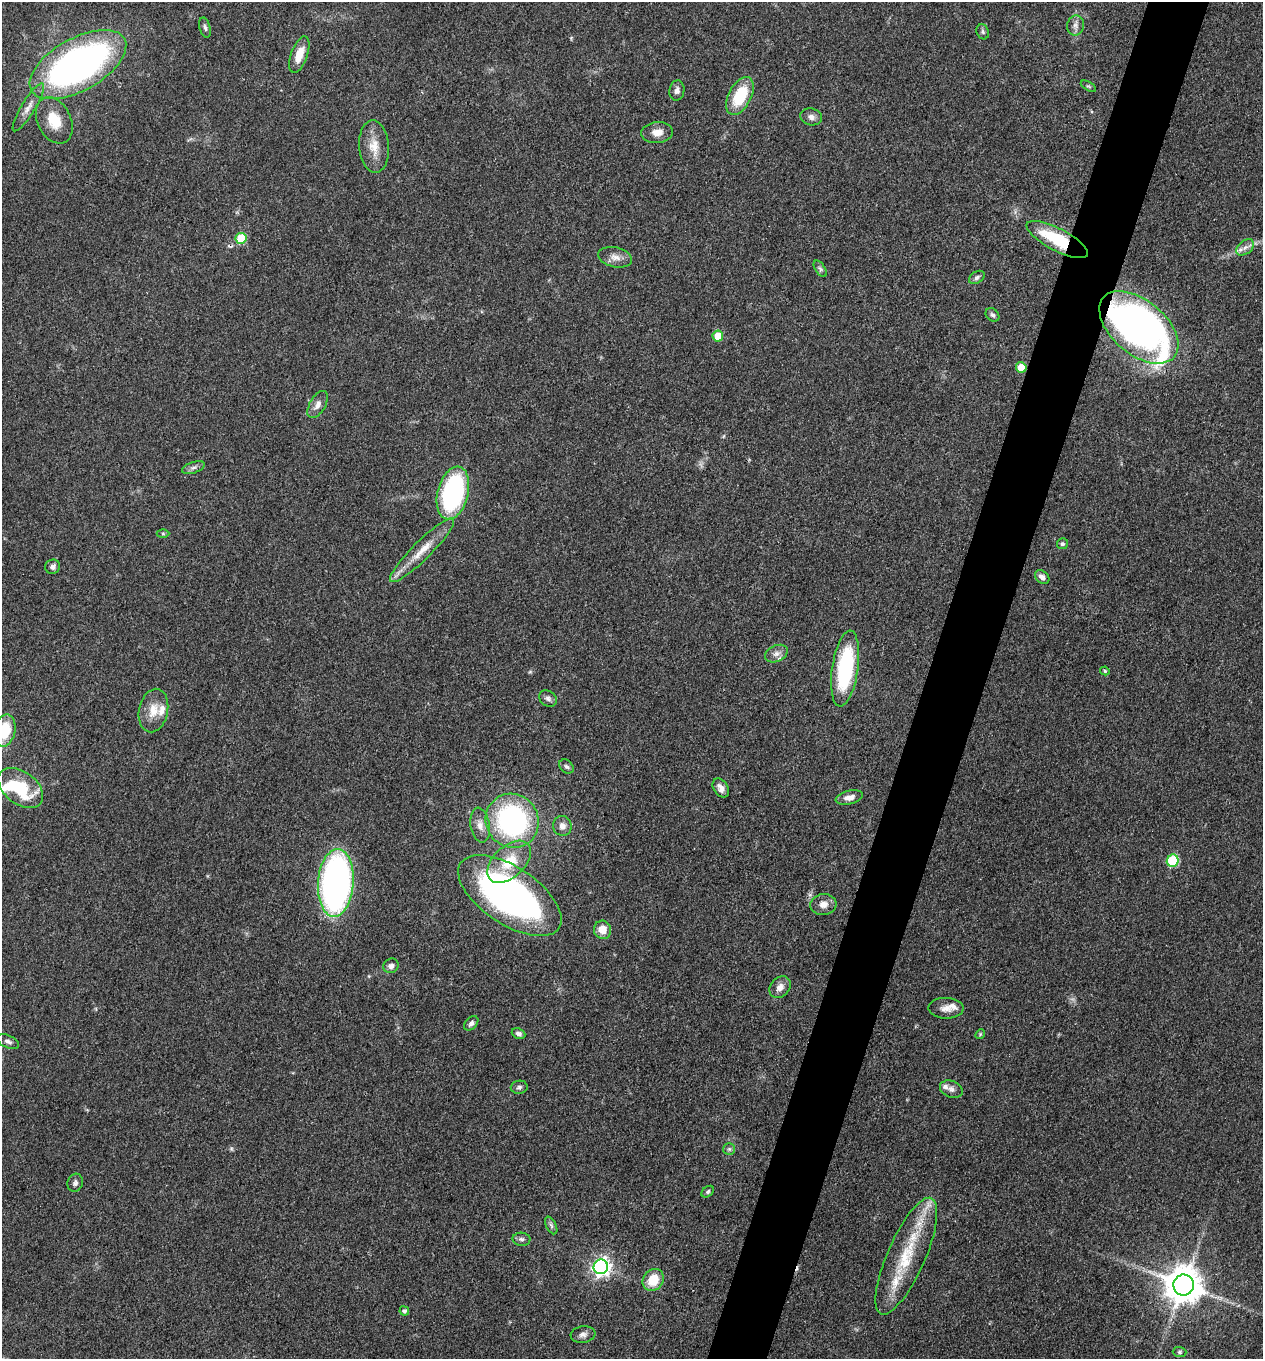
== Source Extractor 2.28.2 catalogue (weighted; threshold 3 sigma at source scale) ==
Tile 10 of 4 x 4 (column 2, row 3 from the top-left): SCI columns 1525-2785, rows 1359-2715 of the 5442 x 5431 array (HDU 1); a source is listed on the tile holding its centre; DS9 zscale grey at full resolution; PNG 1265 x 1361 px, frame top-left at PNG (2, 2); each listed source drawn as its Kron ellipse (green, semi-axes under 4 px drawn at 4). Shown black and unused: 5% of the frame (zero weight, under 3 of 4 exposures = <1% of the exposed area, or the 3 px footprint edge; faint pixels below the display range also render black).
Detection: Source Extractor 2.28.2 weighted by HDU 2 'WHT'; one run over the whole footprint, this tile lists its part. Background 0.0948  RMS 0.0059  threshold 0.0267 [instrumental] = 3 sigma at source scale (4.5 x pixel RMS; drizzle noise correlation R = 1.50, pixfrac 1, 0.05/0.05 arcsec/px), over >= 5 px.
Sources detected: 76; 1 inside a brighter object's white glare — neither listed nor drawn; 4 inside a brighter listed object's ellipse — not listed separately; the other 71 listed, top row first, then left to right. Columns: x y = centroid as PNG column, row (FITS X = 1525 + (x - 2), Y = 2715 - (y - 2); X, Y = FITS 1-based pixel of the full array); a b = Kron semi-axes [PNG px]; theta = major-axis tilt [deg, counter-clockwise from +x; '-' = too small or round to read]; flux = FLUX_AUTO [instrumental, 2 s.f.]
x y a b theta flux
1075 25 10 8 80 2.9
205 28 10 5 -75 1.7
983 32 8 6 -69 1.5
299 55 19 8 70 9.6
78 65 53 26 29 270
1088 86 8 4 -30 0.97
677 90 10 7 81 2.5
740 96 20 11 62 26
28 107 28 7 58 5.8
811 117 11 8 -12 3.1
54 120 24 16 -64 15
657 133 16 10 5 6
374 147 26 15 -85 11
241 238 5 5 - 25
1057 239 34 11 -28 35
1245 247 10 6 38 3.1
615 257 17 10 -12 4.9
820 269 9 5 -57 1.5
977 277 8 5 33 1.9
992 315 8 5 -42 1.5
1139 327 46 27 -40 370
718 336 5 5 - 12
1021 367 5 5 - 14
318 405 15 8 60 4
193 468 11 5 19 2.1
453 493 27 15 75 94
163 534 6 4 -1 0.81
1062 544 5 5 - 1.3
422 550 44 9 45 13
53 567 7 7 - 2.2
1042 577 8 6 -42 3.1
776 654 12 8 24 3.5
845 668 38 13 82 57
1105 671 4 4 - 0.77
548 698 9 7 -34 2.1
153 711 22 14 78 9.9
5 731 16 10 77 19
566 766 8 6 -42 1.5
21 788 25 16 -37 32
721 788 10 7 -55 3.8
849 797 14 6 13 4.3
512 821 27 26 - 120
480 825 17 9 -81 5.3
562 826 10 9 - 3.4
1173 861 6 6 - 41
509 862 26 15 43 20
336 883 34 18 86 230
510 896 59 28 -34 220
823 904 13 10 8 4.5
603 930 9 8 - 7.7
391 966 8 7 - 2.6
780 987 12 9 47 4.3
946 1008 17 10 -1 5
471 1023 8 5 46 2
518 1034 7 5 -23 2
980 1034 5 4 - 0.69
8 1042 12 6 -24 2.2
519 1087 8 6 9 1.8
951 1089 12 8 -21 2.9
729 1149 6 6 - 1.3
75 1183 9 7 71 2
708 1192 7 5 40 1.1
551 1225 9 5 -63 1.6
521 1239 9 6 -3 1.8
906 1256 63 19 66 38
601 1267 7 7 - 260
653 1280 12 10 53 14
1184 1285 10 10 - 1600
404 1311 5 4 - 1.6
583 1334 12 8 7 2.9
1180 1352 7 5 -2 1.2
Overlapping masked pixels (flux is a lower limit): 5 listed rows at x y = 241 238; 1057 239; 1139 327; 1021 367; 1184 1285
Isophote crosses this tile's border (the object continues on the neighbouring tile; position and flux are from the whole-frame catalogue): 1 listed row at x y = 5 731